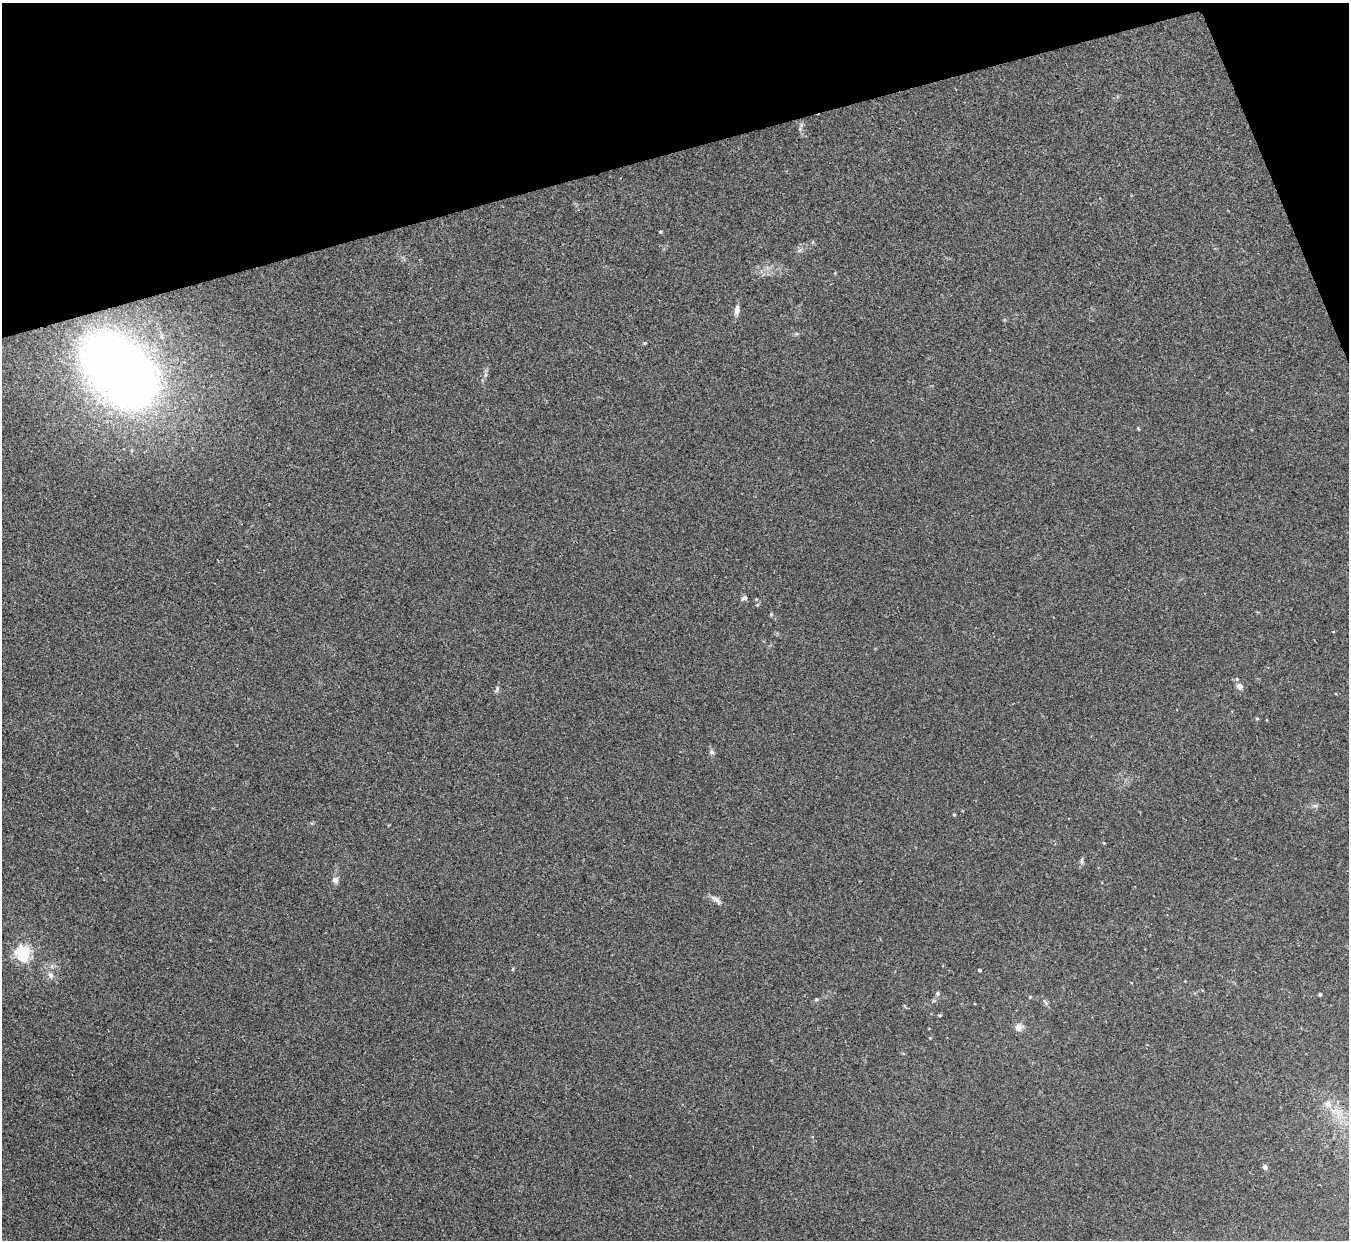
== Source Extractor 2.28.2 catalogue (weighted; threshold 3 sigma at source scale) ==
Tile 3 of 4 x 4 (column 3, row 1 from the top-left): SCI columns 2694-4040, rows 3861-5098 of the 5386 x 5370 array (HDU 1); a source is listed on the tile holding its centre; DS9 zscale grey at full resolution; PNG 1351 x 1242 px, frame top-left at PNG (2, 3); no overlay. Shown black and unused: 14% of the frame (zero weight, under 2 of 3 exposures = <1% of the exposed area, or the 3 px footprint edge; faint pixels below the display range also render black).
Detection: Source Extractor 2.28.2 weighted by HDU 2 'WHT'; one run over the whole footprint, this tile lists its part. Background 0.0766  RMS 0.0068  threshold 0.0306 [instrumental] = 3 sigma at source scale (4.5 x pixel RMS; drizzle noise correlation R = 1.50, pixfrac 1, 0.05/0.05 arcsec/px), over >= 5 px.
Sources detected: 29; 1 inside a brighter listed object's ellipse — not listed separately; the other 28 listed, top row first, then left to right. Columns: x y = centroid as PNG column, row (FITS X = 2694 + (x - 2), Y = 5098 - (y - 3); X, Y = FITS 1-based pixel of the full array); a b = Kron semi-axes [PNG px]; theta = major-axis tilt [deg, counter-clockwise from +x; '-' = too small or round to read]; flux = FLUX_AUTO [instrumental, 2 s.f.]
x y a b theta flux
660 231 3 3 - 0.86
737 310 10 6 83 3.7
645 343 4 4 - 0.64
121 371 72 45 -46 500
485 375 6 4 71 1.2
744 598 7 5 17 2
1237 679 5 4 - 0.86
1239 686 4 4 - 7.2
497 689 7 5 72 1.4
1257 718 5 3 - 0.73
1267 720 4 2 - 0.42
712 752 7 5 -45 1.3
1315 806 7 4 -18 1.2
954 814 4 3 - 0.63
1082 861 9 4 81 1.3
335 880 7 7 - 2.7
715 899 15 6 -35 3.1
23 953 6 6 - 170
979 970 4 3 - 1.6
51 975 8 7 - 2.7
938 993 6 5 - 1.1
1320 994 3 3 - 1.1
1030 997 4 4 - 0.6
1045 1002 10 4 -51 1.6
939 1015 4 3 - 0.71
1019 1027 9 8 - 4
1337 1112 13 8 -47 6.4
1265 1167 4 4 - 3.5